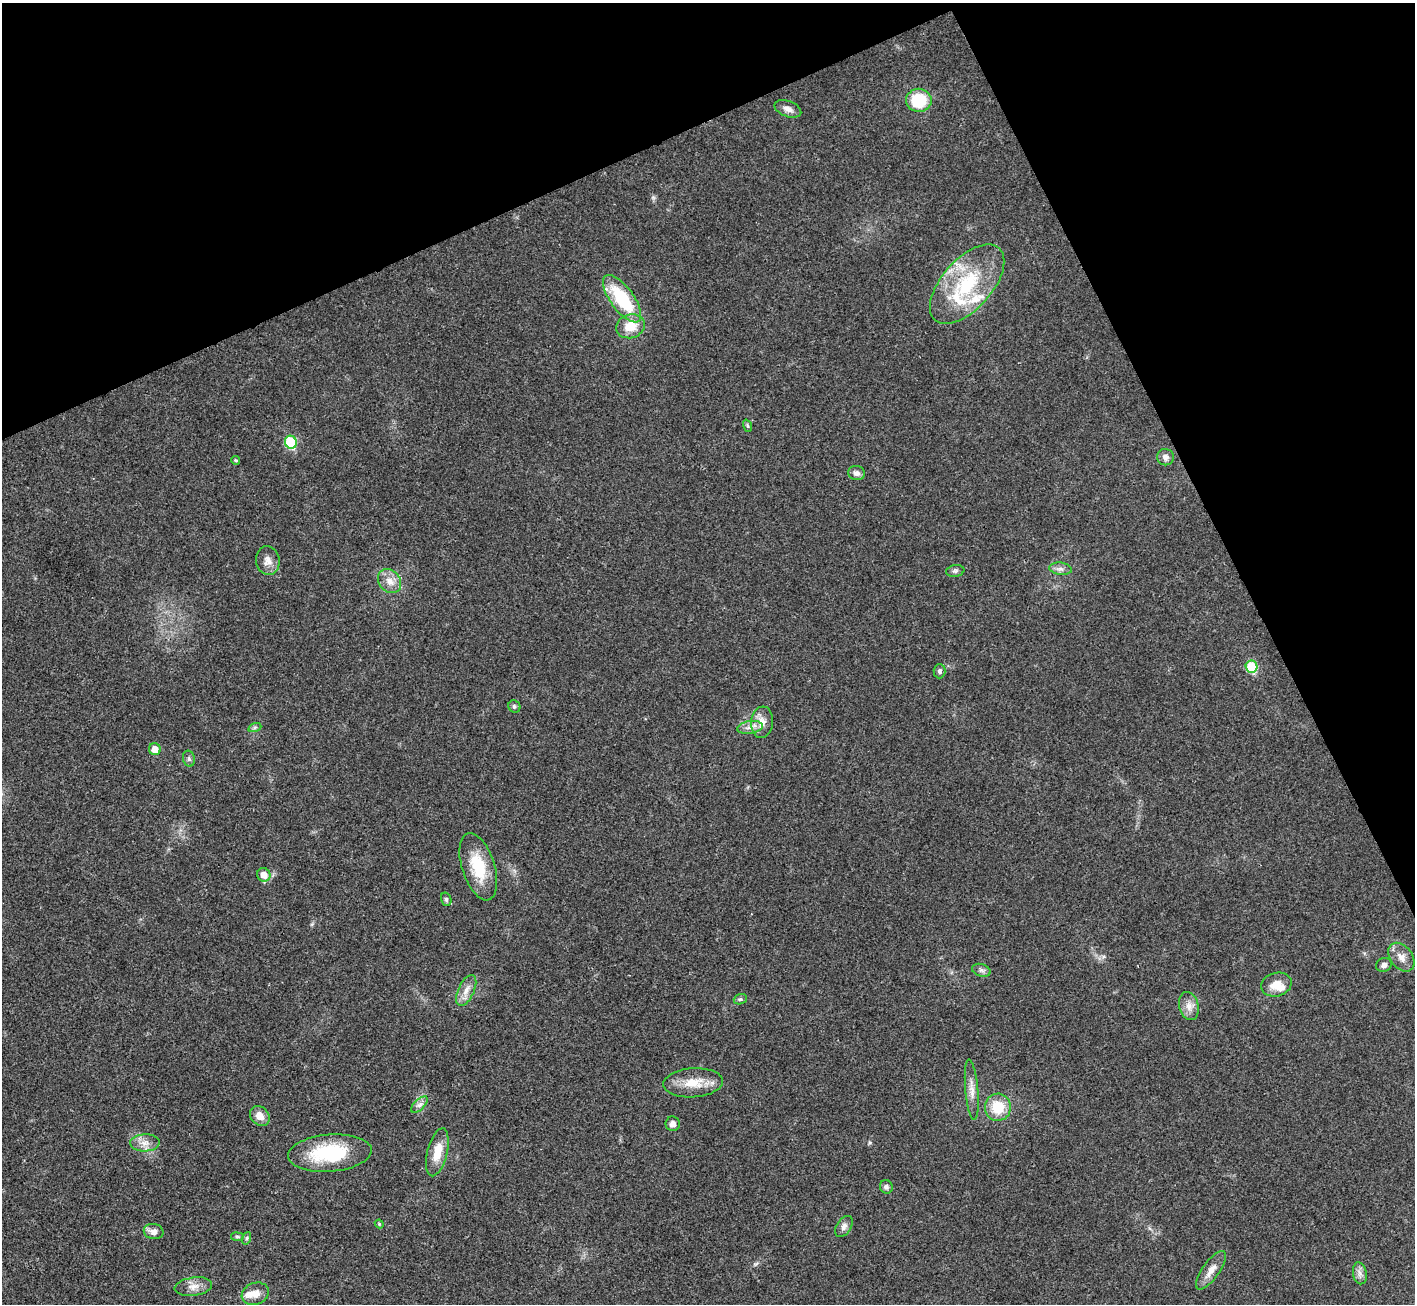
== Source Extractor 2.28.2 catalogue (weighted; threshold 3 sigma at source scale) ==
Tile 3 of 4 x 4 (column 3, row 1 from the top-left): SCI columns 2833-4245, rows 4193-5494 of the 5661 x 5651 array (HDU 1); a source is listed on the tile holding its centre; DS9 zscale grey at full resolution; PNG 1417 x 1306 px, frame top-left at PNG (2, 3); each listed source drawn as its Kron ellipse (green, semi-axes under 4 px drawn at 4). Shown black and unused: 23% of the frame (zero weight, under 3 of 4 exposures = <1% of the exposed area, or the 3 px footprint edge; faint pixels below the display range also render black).
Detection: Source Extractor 2.28.2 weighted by HDU 2 'WHT'; one run over the whole footprint, this tile lists its part. Background 0.0216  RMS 0.0044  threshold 0.0196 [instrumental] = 3 sigma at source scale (4.5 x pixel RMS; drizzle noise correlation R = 1.50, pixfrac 1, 0.05/0.05 arcsec/px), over >= 5 px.
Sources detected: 56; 5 inside a brighter listed object's ellipse — not listed separately; the other 51 listed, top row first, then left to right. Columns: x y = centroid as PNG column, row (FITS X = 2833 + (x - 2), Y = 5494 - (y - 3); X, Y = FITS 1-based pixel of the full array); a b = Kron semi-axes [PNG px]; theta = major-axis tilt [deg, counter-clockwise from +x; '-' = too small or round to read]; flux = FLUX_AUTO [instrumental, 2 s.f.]
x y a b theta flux
919 100 13 11 -1 17
788 109 14 8 -20 2.6
967 284 48 25 48 35
622 299 28 11 -54 27
630 326 15 12 18 7.8
747 426 6 4 -70 0.62
291 442 6 6 - 26
1165 457 8 8 - 2.2
236 460 4 3 - 0.61
856 473 8 7 - 1.8
268 561 14 12 -82 3.5
1060 569 11 6 -8 1.9
955 571 9 6 10 1.2
390 581 13 10 -48 4.2
1251 667 6 5 - 20
940 671 7 6 - 1.1
514 706 6 5 - 0.92
762 722 16 11 83 4.5
255 727 7 4 19 0.8
750 727 13 6 8 2.5
155 749 6 6 - 4.6
189 759 8 6 -74 1.1
478 867 35 16 -72 17
264 875 7 6 - 4.2
446 899 7 5 -75 0.82
1401 957 16 11 -53 3.9
1384 965 8 7 - 1.7
981 970 9 6 -18 1.4
1276 985 15 11 16 5.6
466 990 17 8 65 3.6
740 999 7 5 21 0.84
1189 1006 14 9 -75 3.5
693 1083 30 14 4 9.8
972 1090 30 6 -85 4.3
419 1105 10 5 44 1.8
998 1107 13 13 - 12
260 1116 11 9 -46 4.2
673 1124 7 7 - 2.2
145 1143 15 8 2 3.7
437 1152 24 10 76 7.7
330 1153 42 18 4 29
886 1187 7 6 - 1.1
379 1224 4 4 - 0.54
844 1226 11 7 57 2
154 1231 10 7 -10 2.8
237 1237 6 4 -8 0.71
247 1238 6 4 71 0.69
1211 1270 23 8 54 4.5
1360 1273 11 6 -80 2
193 1287 19 9 8 3.9
255 1294 14 10 20 4